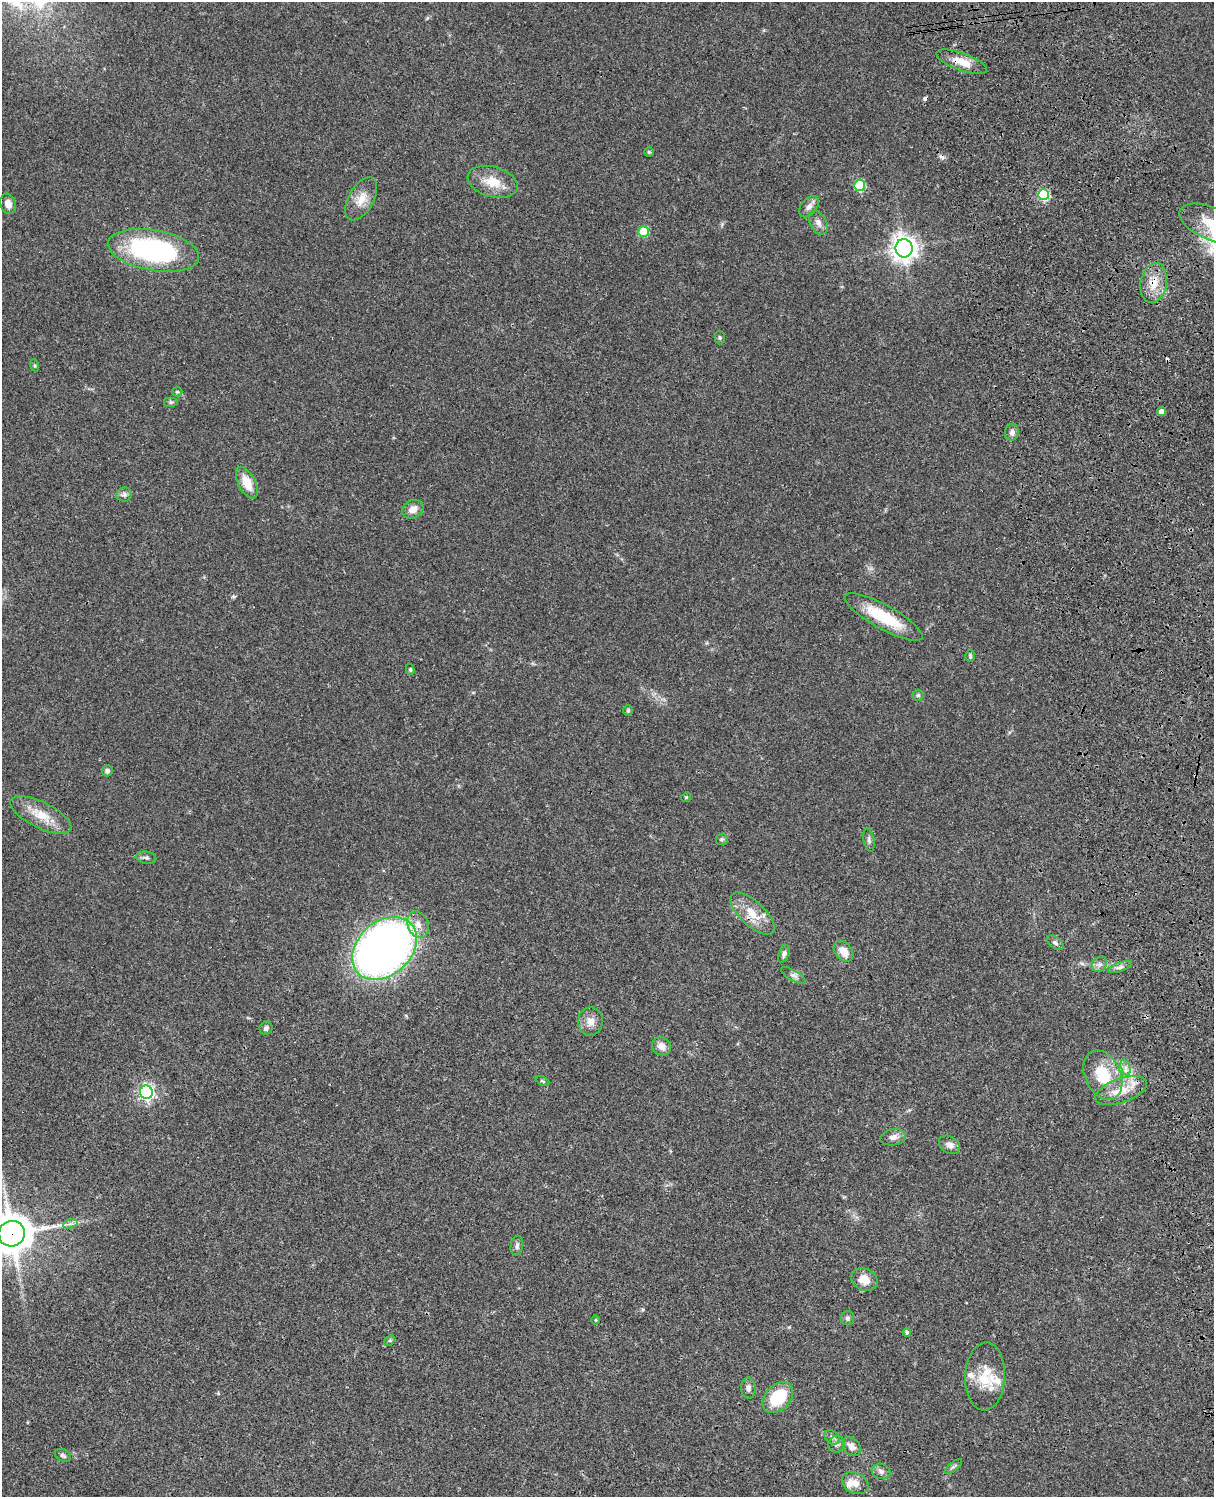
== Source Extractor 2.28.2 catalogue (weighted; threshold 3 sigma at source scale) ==
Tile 6 of 4 x 3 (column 2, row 2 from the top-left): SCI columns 1334-2545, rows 1774-3268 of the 5088 x 4928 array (HDU 1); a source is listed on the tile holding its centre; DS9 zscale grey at full resolution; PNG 1216 x 1499 px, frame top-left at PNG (2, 2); each listed source drawn as its Kron ellipse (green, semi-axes under 4 px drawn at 4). Shown black and unused: <1% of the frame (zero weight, under 3 of 4 exposures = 6% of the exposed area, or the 3 px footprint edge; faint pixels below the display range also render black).
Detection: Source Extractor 2.28.2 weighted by HDU 2 'WHT'; one run over the whole footprint, this tile lists its part. Background 0.0753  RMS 0.0058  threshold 0.026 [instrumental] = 3 sigma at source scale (4.5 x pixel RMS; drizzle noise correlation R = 1.50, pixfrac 1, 0.05/0.05 arcsec/px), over >= 5 px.
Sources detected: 77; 3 cosmic-ray / hot-pixel residue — neither listed nor drawn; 3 inside a brighter listed object's ellipse — not listed separately; the other 71 listed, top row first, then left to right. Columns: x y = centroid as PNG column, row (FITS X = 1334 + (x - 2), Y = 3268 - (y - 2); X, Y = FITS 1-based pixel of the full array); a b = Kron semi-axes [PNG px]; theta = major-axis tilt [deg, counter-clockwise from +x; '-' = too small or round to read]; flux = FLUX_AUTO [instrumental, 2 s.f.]
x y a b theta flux
962 62 26 9 -20 8.9
649 152 5 4 - 0.74
493 182 26 15 -16 12
859 185 5 5 - 32
1044 195 5 5 - 44
361 199 23 12 60 8.4
8 204 10 7 -72 4.2
809 207 12 7 49 2.9
818 223 13 8 -63 3.4
1211 223 34 16 -24 18
644 231 5 5 - 21
904 248 9 8 - 490
153 250 46 20 -10 92
1154 283 20 13 79 9.8
720 337 7 5 -88 0.92
35 365 6 4 -71 0.74
177 392 5 4 - 0.69
171 402 7 5 0 1
1162 412 4 4 - 2.9
1012 432 8 7 - 2.2
247 483 17 8 -62 9.3
124 495 8 7 - 1.8
413 509 11 9 28 4.6
884 617 44 12 -29 25
970 656 6 4 -88 0.78
410 669 5 4 - 0.8
918 695 5 5 - 0.86
628 710 5 4 - 0.76
107 771 5 5 - 1.8
686 797 5 4 - 0.65
41 815 33 13 -26 12
722 839 6 5 - 1
869 840 12 5 -79 1.6
146 858 10 6 -8 1.6
752 914 28 12 -43 12
418 925 13 10 -68 5.7
1055 943 9 5 -37 1.6
384 948 36 26 42 370
843 951 11 8 -51 6.8
784 954 9 5 69 1.8
1099 964 8 7 - 2.1
1120 967 12 4 20 1.7
793 975 14 5 -30 2.1
590 1021 14 12 89 4.9
266 1028 7 6 - 1.7
662 1046 10 8 -33 4
1126 1067 8 4 -72 2.1
1103 1075 26 17 -65 23
542 1081 7 3 -27 0.67
1121 1091 27 12 19 12
146 1092 7 6 - 160
893 1137 13 8 10 3.4
949 1145 11 8 -32 3.1
70 1224 7 4 19 1.5
12 1234 13 12 - 1500
517 1246 10 6 80 1.9
864 1279 14 10 -26 7.4
848 1318 7 6 - 1.3
596 1320 5 3 - 0.51
907 1332 4 4 - 1
390 1340 6 4 44 0.72
985 1376 34 20 88 17
748 1388 10 7 -86 2.3
778 1398 18 12 46 23
832 1437 8 6 -41 1.6
837 1444 8 8 - 2.3
851 1447 10 8 -49 3.4
63 1455 8 6 -27 1.6
953 1467 10 4 40 1.2
881 1471 9 7 -18 2.4
855 1483 14 10 -27 5.6
Overlapping masked pixels (flux is a lower limit): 4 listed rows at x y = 962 62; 1154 283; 752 914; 12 1234
Isophote crosses this tile's border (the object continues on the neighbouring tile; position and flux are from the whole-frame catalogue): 2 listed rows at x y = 1211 223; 12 1234